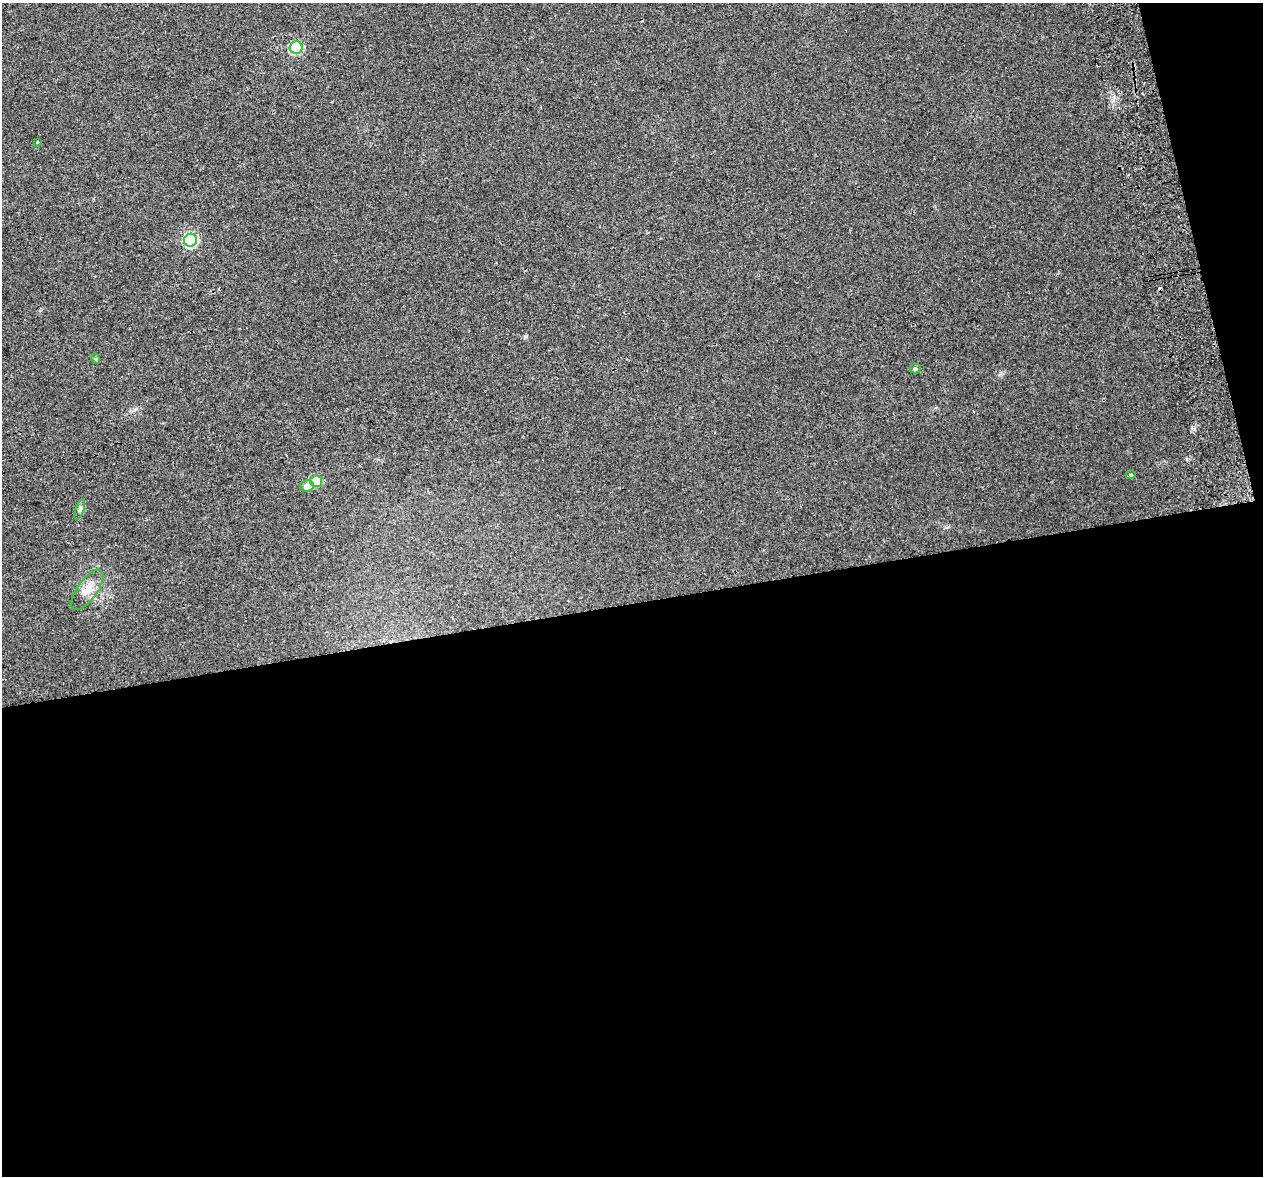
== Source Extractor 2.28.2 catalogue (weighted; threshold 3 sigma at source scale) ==
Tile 16 of 4 x 4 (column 4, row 4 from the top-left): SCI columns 3841-5101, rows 105-1278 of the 5157 x 4856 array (HDU 1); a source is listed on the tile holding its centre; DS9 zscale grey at full resolution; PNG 1265 x 1178 px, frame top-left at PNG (2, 3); each listed source drawn as its Kron ellipse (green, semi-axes under 4 px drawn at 4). Shown black and unused: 51% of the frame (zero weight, under 2 of 3 exposures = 3% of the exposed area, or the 3 px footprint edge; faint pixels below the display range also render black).
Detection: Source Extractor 2.28.2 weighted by HDU 2 'WHT'; one run over the whole footprint, this tile lists its part. Background 0.0212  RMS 0.0071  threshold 0.0319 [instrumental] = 3 sigma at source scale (4.5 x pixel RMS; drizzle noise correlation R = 1.50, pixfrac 1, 0.0396/0.0396 arcsec/px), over >= 5 px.
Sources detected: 11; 1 cosmic-ray / hot-pixel residue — neither listed nor drawn; the other 10 listed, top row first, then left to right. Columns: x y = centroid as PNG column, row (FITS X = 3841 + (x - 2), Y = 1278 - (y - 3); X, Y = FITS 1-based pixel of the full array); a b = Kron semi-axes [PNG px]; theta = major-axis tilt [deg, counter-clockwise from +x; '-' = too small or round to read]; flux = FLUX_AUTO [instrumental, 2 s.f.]
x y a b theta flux
296 47 6 6 - 63
38 142 4 3 - 1.9
191 240 7 6 - 90
96 359 5 3 - 0.72
915 369 5 5 - 1.5
1131 475 5 4 - 0.85
316 481 6 5 - 25
307 486 7 6 - 3.9
80 509 11 4 70 1.7
87 590 24 10 54 8.7
Unlisted compact peaks at least as high as the median listed source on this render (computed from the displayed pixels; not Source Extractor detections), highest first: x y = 526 336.